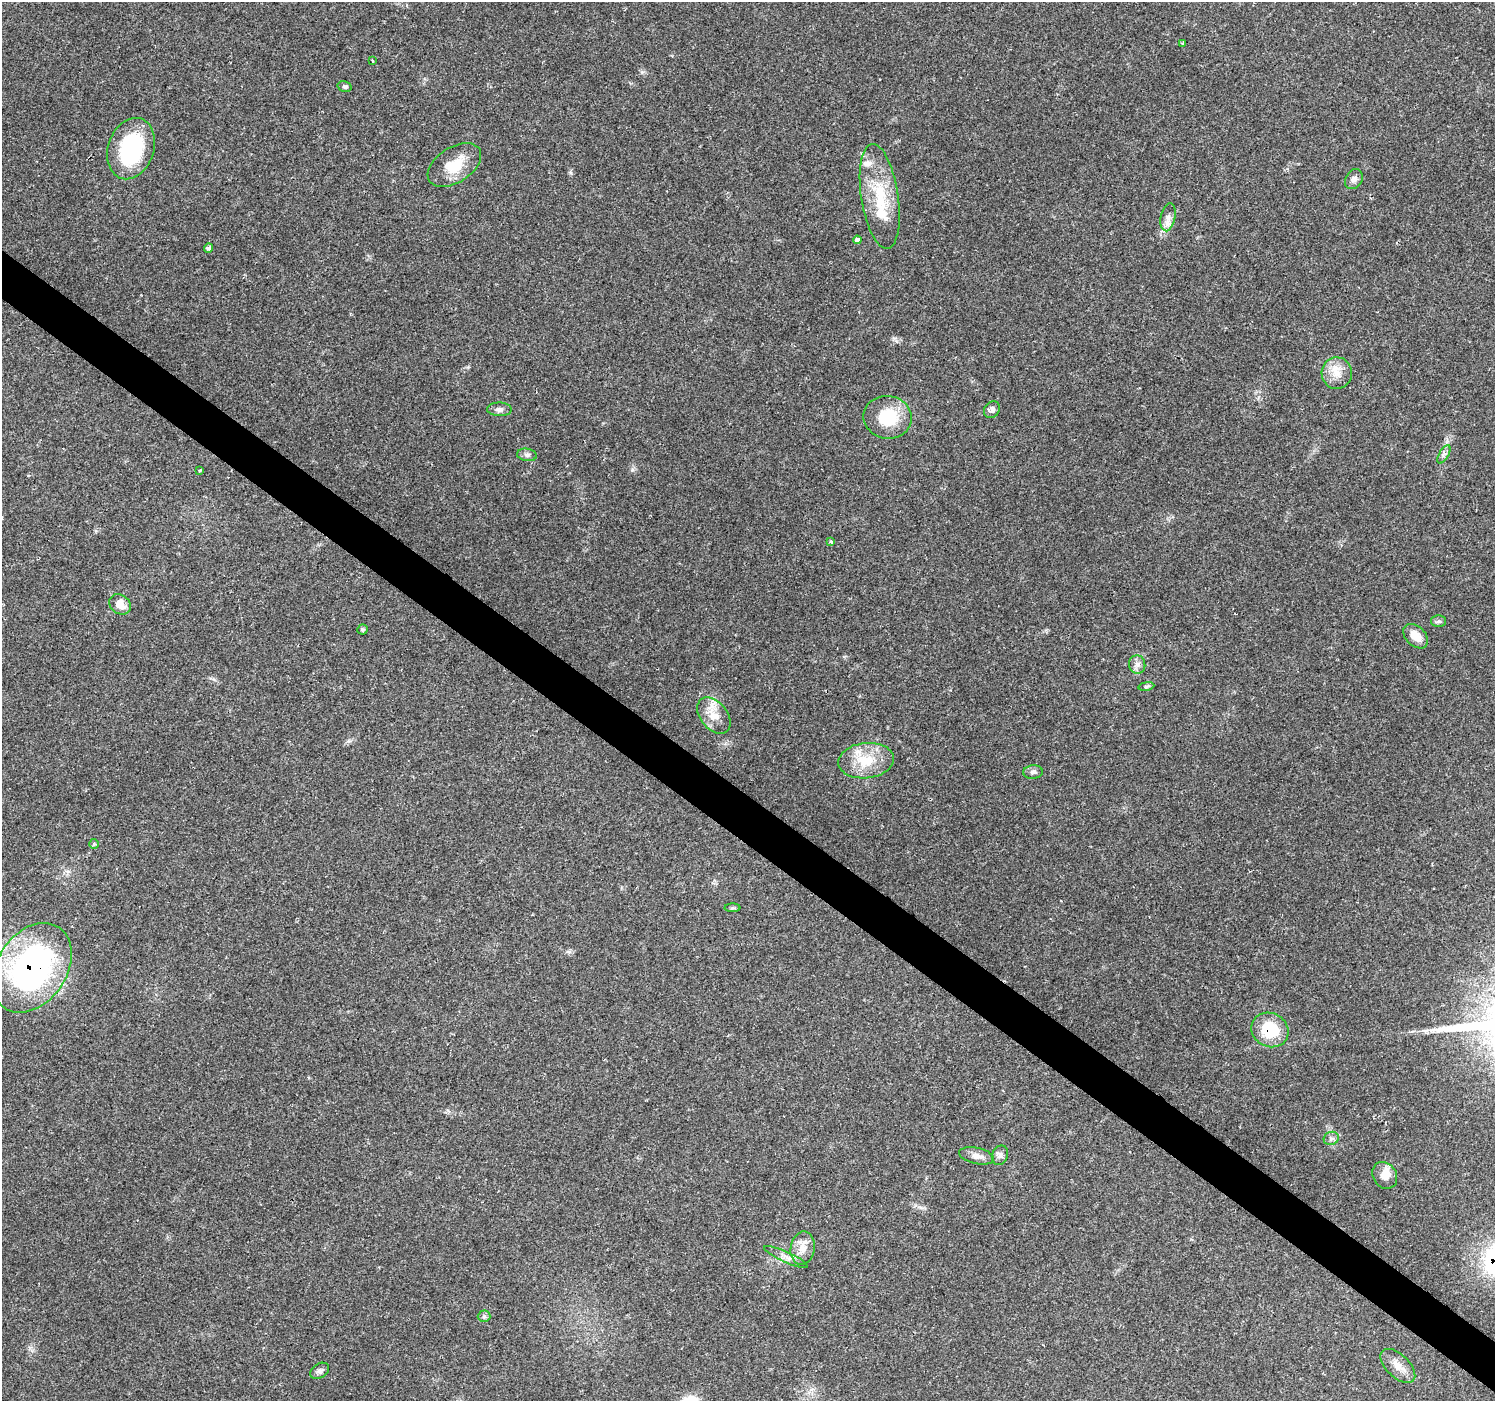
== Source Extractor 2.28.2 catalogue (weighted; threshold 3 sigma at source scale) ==
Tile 6 of 4 x 4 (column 2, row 2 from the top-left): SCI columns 1494-2986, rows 2972-4370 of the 5976 x 6010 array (HDU 1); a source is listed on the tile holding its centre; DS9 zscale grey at full resolution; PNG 1497 x 1403 px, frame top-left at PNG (2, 2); each listed source drawn as its Kron ellipse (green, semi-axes under 4 px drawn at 4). Shown black and unused: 4% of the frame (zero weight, under 2 of 3 exposures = <1% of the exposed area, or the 3 px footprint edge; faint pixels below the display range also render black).
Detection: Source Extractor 2.28.2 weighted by HDU 2 'WHT'; one run over the whole footprint, this tile lists its part. Background 0.0614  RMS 0.0046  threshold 0.0205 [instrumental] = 3 sigma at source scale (4.5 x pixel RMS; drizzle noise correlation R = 1.50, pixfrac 1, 0.0396/0.0396 arcsec/px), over >= 5 px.
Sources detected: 44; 4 inside a brighter listed object's ellipse — not listed separately; the other 40 listed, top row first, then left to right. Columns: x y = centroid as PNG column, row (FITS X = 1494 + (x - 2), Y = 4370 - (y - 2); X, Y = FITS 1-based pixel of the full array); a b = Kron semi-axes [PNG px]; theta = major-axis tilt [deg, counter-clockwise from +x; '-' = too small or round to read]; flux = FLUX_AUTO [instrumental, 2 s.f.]
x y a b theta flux
1183 44 3 3 - 0.89
373 61 4 2 - 0.34
344 86 7 5 -16 0.83
131 149 31 23 71 39
454 165 30 17 33 13
1354 179 10 8 59 2
880 196 53 18 -81 22
1168 217 14 7 79 3
857 240 4 4 - 3.2
208 248 5 4 - 1.3
1337 373 16 15 - 6.7
499 409 12 6 -1 1.8
992 410 9 7 52 2.2
888 417 24 21 -10 18
1444 454 10 4 59 1.4
527 455 10 6 -9 1.4
200 470 3 2 - 0.98
831 542 4 3 - 2.7
120 604 11 9 -38 5.3
1439 621 7 6 - 1.1
363 629 5 5 - 0.73
1416 636 14 9 -44 5.3
1137 665 9 8 - 2.2
1146 686 8 4 9 0.76
714 716 21 13 -51 7.7
866 761 28 17 6 14
1033 772 10 6 6 1.5
94 844 5 5 - 0.63
732 908 8 4 0 0.72
32 968 49 35 56 130
1270 1030 19 16 -29 17
1331 1138 7 6 - 1.3
1000 1155 10 8 66 2
976 1156 18 8 -12 3.1
1385 1175 14 11 -56 4.2
803 1248 17 12 79 5.6
786 1257 23 5 -24 2.9
484 1316 6 6 - 1
1398 1366 21 11 -44 5.4
320 1371 10 7 33 1.6
Overlapping masked pixels (flux is a lower limit): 2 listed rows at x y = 32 968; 1270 1030
Unlisted compact peaks at least as high as the median listed source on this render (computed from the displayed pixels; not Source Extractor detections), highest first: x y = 632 470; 571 173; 642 72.